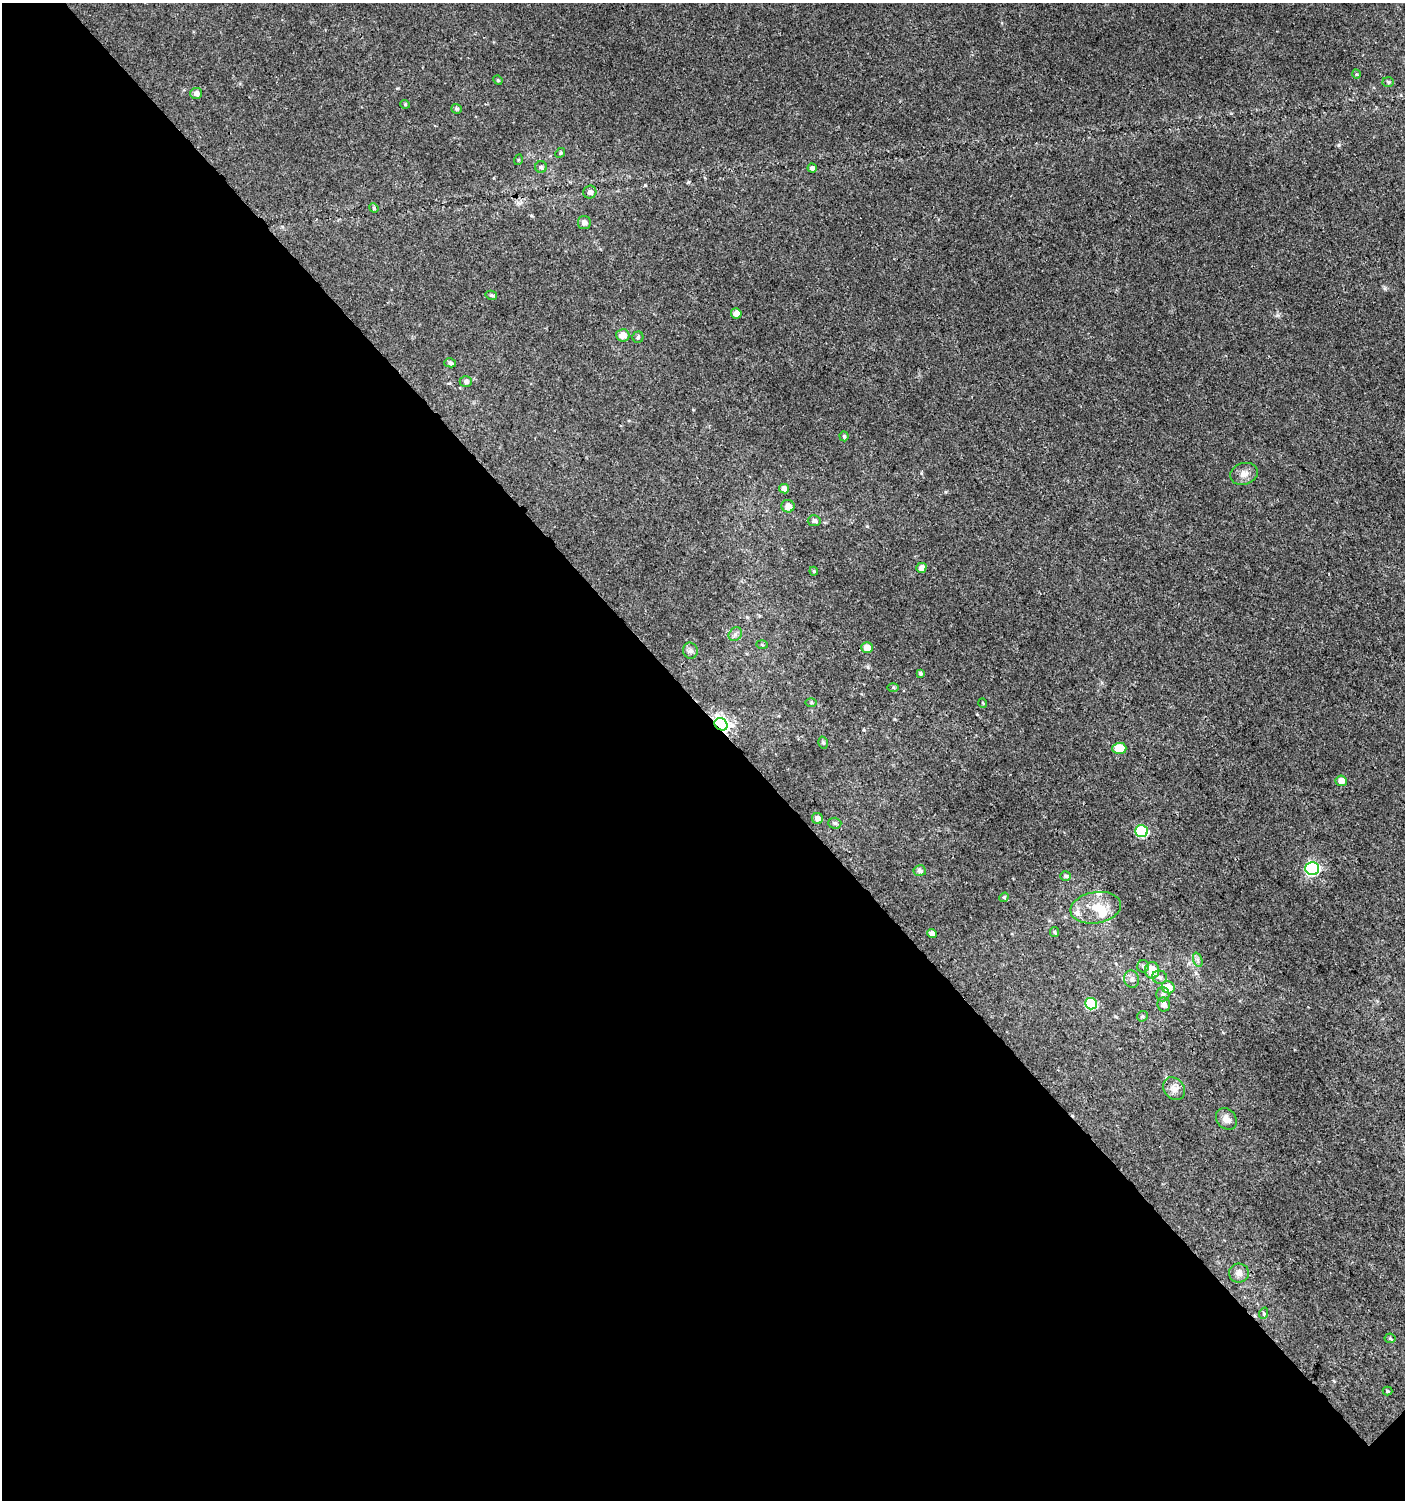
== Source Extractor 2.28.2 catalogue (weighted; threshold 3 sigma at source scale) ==
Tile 9 of 4 x 4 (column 1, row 3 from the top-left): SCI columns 206-1608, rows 1532-3029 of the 6061 x 6086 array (HDU 1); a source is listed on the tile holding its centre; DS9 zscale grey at full resolution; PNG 1407 x 1502 px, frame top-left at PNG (2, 3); each listed source drawn as its Kron ellipse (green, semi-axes under 4 px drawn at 4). Shown black and unused: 53% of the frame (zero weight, under 3 of 4 exposures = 4% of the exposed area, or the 3 px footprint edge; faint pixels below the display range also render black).
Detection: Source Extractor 2.28.2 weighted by HDU 2 'WHT'; one run over the whole footprint, this tile lists its part. Background 0.00379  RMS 0.0021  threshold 0.00932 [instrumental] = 3 sigma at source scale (4.5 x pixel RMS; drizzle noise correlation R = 1.50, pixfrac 1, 0.0396/0.0396 arcsec/px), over >= 5 px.
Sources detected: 68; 4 inside a brighter listed object's ellipse — not listed separately; the other 64 listed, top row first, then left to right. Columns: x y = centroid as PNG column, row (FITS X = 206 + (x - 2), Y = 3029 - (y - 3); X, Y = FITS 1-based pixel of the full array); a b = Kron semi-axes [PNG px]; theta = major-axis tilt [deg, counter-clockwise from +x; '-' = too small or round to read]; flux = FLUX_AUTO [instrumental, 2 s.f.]
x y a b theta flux
1356 74 4 3 - 0.19
498 80 5 4 - 0.25
1388 82 6 5 - 0.34
196 93 6 5 - 0.9
405 104 5 4 - 0.26
456 109 5 4 - 0.36
560 153 5 4 - 0.27
518 160 5 3 - 0.18
541 167 6 6 - 0.42
812 168 4 4 - 0.68
590 192 6 6 - 0.75
374 208 5 4 - 0.29
584 223 6 6 - 0.93
491 295 6 4 -14 0.39
736 313 5 5 - 1.6
623 335 6 6 - 1.9
638 337 5 5 - 0.39
450 363 6 4 -13 0.53
466 381 6 5 - 0.62
844 436 5 4 - 0.33
1244 474 14 10 17 1.4
784 489 5 4 - 1.2
788 506 6 6 - 1.6
814 521 6 5 - 0.67
921 568 5 5 - 1.2
814 571 4 4 - 0.25
735 634 7 6 - 0.61
762 645 6 4 -2 0.25
867 648 6 5 - 2.2
690 651 8 7 - 0.67
920 673 4 3 - 0.37
893 687 6 4 -1 0.26
811 703 6 4 -1 0.28
983 703 5 3 - 0.16
721 724 7 5 -38 96
823 742 6 4 -74 0.37
1119 748 7 5 2 5.6
1341 781 5 5 - 1.6
817 818 5 5 - 1.1
835 823 6 5 - 0.45
1141 831 6 6 - 19
1312 868 7 6 - 37
920 871 6 5 - 0.61
1065 876 5 4 - 0.45
1004 897 5 4 - 0.25
1096 908 25 15 10 4.3
1054 932 5 4 - 0.26
932 934 5 4 - 1.1
1198 960 7 4 -71 0.46
1143 966 6 6 - 0.52
1152 970 8 7 - 3.6
1160 977 7 6 - 0.69
1132 979 8 7 - 0.9
1168 987 6 6 - 3.4
1163 994 7 7 - 0.69
1091 1004 6 5 - 13
1164 1005 7 6 - 0.92
1142 1016 5 5 - 0.34
1174 1089 12 10 -50 1.4
1226 1119 12 9 -47 1.5
1239 1273 10 9 - 1.2
1264 1313 6 3 72 0.27
1390 1338 5 5 - 0.29
1388 1391 5 4 - 0.25
Overlapping masked pixels (flux is a lower limit): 1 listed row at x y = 721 724
Unlisted compact peaks at least as high as the median listed source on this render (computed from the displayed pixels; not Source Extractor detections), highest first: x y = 1338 145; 1385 288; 868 667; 1277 315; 867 526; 864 730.